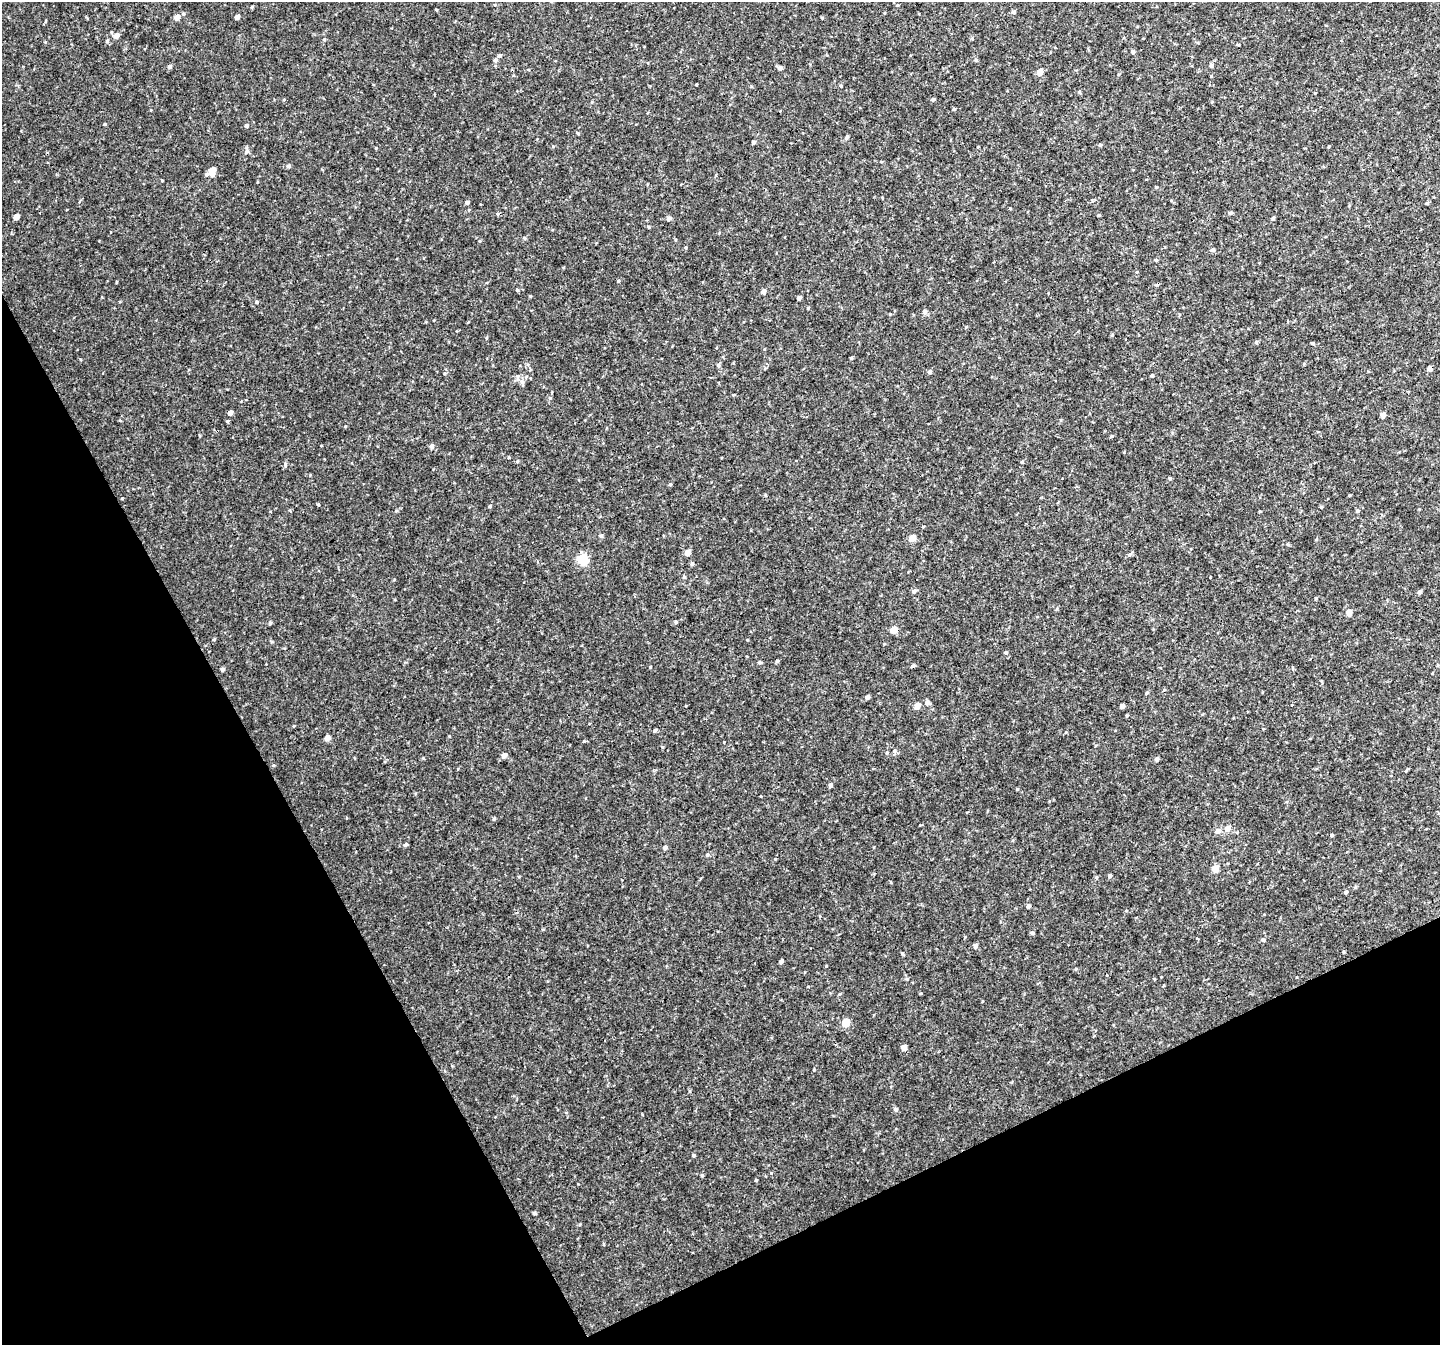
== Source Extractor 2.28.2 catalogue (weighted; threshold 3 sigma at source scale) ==
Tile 14 of 4 x 4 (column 2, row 4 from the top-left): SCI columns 1442-2879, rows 108-1450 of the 5761 x 5647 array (HDU 1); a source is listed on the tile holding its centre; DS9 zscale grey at full resolution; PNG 1442 x 1347 px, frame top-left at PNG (2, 2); no overlay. Shown black and unused: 26% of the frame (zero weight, under 3 of 4 exposures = <1% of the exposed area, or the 3 px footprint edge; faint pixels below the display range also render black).
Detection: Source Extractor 2.28.2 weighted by HDU 2 'WHT'; one run over the whole footprint, this tile lists its part. Background 0.00675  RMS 0.0037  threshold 0.0166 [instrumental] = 3 sigma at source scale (4.5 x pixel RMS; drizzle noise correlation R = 1.50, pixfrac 1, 0.0396/0.0396 arcsec/px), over >= 5 px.
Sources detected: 137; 2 cosmic-ray / hot-pixel residue — not listed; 1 inside a brighter listed object's ellipse — not listed separately; the other 134 listed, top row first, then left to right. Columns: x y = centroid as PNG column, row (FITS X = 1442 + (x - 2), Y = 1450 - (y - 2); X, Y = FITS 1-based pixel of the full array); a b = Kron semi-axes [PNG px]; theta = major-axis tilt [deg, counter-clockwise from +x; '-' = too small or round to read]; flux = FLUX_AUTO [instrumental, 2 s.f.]
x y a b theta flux
252 7 4 3 - 0.42
436 10 3 3 - 0.97
1013 12 5 4 - 0.73
183 14 5 4 - 0.48
177 17 4 4 - 2.5
237 17 4 4 - 2.1
822 18 4 3 - 0.29
116 36 5 5 - 1.9
324 39 4 4 - 0.41
107 40 5 4 - 0.49
1133 52 5 4 - 0.7
500 56 5 5 - 0.69
495 60 5 4 - 0.57
976 60 5 4 - 0.46
170 66 4 4 - 0.89
1211 66 5 4 - 0.51
780 68 5 4 - 1.1
528 70 5 3 - 0.28
1040 72 5 4 - 3.1
696 84 3 2 - 0.33
841 86 4 3 - 0.33
933 99 4 4 - 0.67
592 102 5 3 - 0.32
105 124 3 3 - 0.35
246 126 4 4 - 0.59
578 133 4 3 - 0.38
847 137 4 4 - 0.6
753 142 4 4 - 0.63
1100 145 4 4 - 0.44
246 152 6 5 - 0.69
289 166 4 4 - 0.73
212 171 10 6 78 2.7
1156 187 4 3 - 0.33
467 202 4 4 - 0.92
1427 203 4 4 - 0.36
1010 208 5 3 - 0.27
1230 213 5 4 - 0.61
1099 215 4 3 - 0.37
16 217 4 4 - 2.7
668 218 6 5 - 0.79
1273 218 4 4 - 0.61
649 227 5 3 - 0.31
525 238 6 4 -88 0.38
1213 250 6 5 - 0.67
1156 260 4 4 - 0.39
618 281 4 4 - 0.38
517 290 4 4 - 0.44
763 291 4 4 - 1.7
799 298 4 4 - 1.1
257 302 4 4 - 0.53
808 308 4 3 - 0.31
925 312 5 5 - 1.1
486 338 5 3 - 0.31
1256 342 5 4 - 0.53
1312 343 5 3 - 0.37
851 358 4 3 - 0.41
718 365 5 4 - 0.58
1430 369 4 4 - 1.6
930 372 4 4 - 0.99
1152 375 4 3 - 0.37
518 377 9 4 86 0.77
522 381 6 4 71 0.79
230 413 4 4 - 1.6
1383 415 4 4 - 1.8
1112 436 4 4 - 0.36
432 446 5 4 - 1.1
517 461 4 3 - 0.34
285 465 6 4 81 0.57
1170 478 4 4 - 0.38
670 484 4 4 - 0.48
318 504 4 3 - 0.35
490 506 4 4 - 0.41
1357 511 5 4 - 0.5
601 536 5 5 - 0.55
912 538 5 4 - 4.9
688 552 4 4 - 3.4
1129 555 5 5 - 0.55
583 559 5 5 - 28
692 563 5 4 - 0.59
684 577 4 4 - 0.49
914 591 5 5 - 0.76
1420 592 5 4 - 0.73
1316 598 5 3 - 0.31
1349 612 5 4 - 3.2
676 622 4 4 - 0.46
270 623 5 4 - 0.45
894 630 5 4 - 5.4
214 640 4 4 - 0.41
1006 653 4 4 - 0.53
777 661 4 4 - 0.52
759 662 5 4 - 0.51
650 667 3 3 - 0.31
222 669 4 4 - 0.94
867 697 4 4 - 1.1
927 702 6 5 - 1.1
917 706 5 4 - 3.1
1122 706 4 4 - 1.3
1127 716 4 3 - 0.34
655 730 4 3 - 0.53
327 738 5 4 - 2.1
894 751 5 5 - 0.6
504 755 5 5 - 1.6
1157 759 4 4 - 1.1
830 785 4 4 - 0.91
1017 789 4 4 - 0.31
494 819 5 4 - 0.46
1228 828 6 5 - 2.6
1218 831 6 6 - 1.6
1331 835 5 3 - 0.34
406 845 5 3 - 0.47
665 847 5 4 - 0.86
707 855 5 4 - 0.52
1215 869 5 4 - 5.5
1110 876 5 4 - 0.6
1096 877 5 3 - 0.4
1346 892 5 4 - 0.55
1028 906 4 4 - 0.84
1126 911 5 3 - 0.28
1032 933 4 4 - 0.72
1263 940 5 4 - 0.61
975 946 4 4 - 1.2
1343 952 5 3 - 0.32
902 953 5 3 - 0.37
781 961 4 3 - 1
826 966 3 3 - 0.24
907 979 5 4 - 0.44
1154 979 4 2 - 0.27
846 1023 5 5 - 8.4
904 1047 4 4 - 2.4
896 1109 5 5 - 0.74
694 1155 4 4 - 0.43
702 1175 4 3 - 0.37
756 1180 4 3 - 0.35
534 1213 5 4 - 0.4
Overlapping masked pixels (flux is a lower limit): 1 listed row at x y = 1430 369
Unlisted compact peaks at least as high as the median listed source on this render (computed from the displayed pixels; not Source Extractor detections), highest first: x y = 449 736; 771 1173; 814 1070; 530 296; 662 747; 642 1114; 310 475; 578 1184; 80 359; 580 1224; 954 109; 920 825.